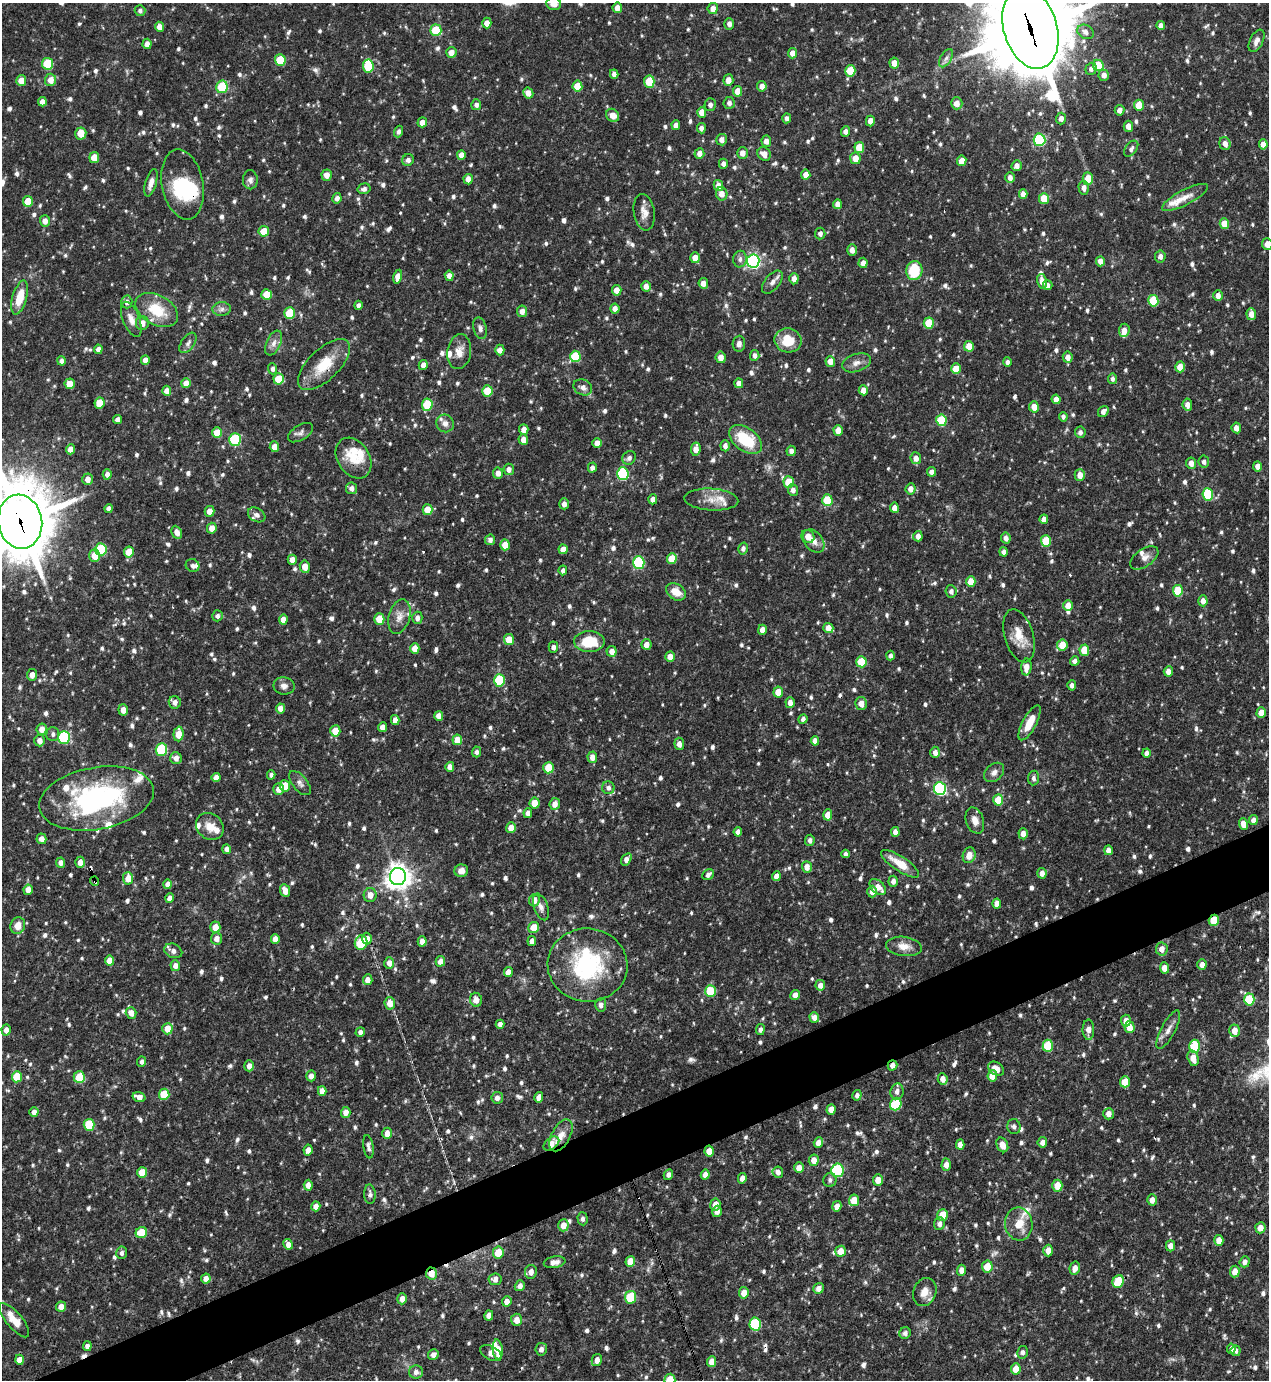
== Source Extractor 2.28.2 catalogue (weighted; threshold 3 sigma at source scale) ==
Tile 7 of 4 x 4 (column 3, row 2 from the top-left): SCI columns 2685-3951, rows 2755-4132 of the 5496 x 5509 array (HDU 1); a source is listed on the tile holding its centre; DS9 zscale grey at full resolution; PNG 1271 x 1382 px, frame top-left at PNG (2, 3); each listed source drawn as its Kron ellipse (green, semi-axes under 4 px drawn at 4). Shown black and unused: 4% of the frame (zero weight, under 3 of 4 exposures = <1% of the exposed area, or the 3 px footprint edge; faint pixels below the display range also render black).
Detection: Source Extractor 2.28.2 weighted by HDU 2 'WHT'; one run over the whole footprint, this tile lists its part. Background 0.0746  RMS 0.0037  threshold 0.0164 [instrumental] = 3 sigma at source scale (4.5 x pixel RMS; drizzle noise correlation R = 1.50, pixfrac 1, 0.05/0.05 arcsec/px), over >= 5 px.
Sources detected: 1076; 1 too faint to see at this stretch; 1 inside a brighter object's white glare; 11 cosmic-ray / hot-pixel residue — neither listed nor drawn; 22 inside a brighter listed object's ellipse — not listed separately; of the other 1041, all 500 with FLUX_AUTO >= 1.21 (the completeness limit of this list) listed and drawn (541 fainter detections not listed), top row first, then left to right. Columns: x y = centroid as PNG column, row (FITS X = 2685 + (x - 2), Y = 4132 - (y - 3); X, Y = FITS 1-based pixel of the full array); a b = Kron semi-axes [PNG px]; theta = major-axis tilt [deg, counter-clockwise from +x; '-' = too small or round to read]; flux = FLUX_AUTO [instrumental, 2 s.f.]
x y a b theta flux
554 4 7 6 - 2.3
617 8 5 4 - 2.5
713 8 5 5 - 2.5
140 11 6 5 - 1.2
487 23 5 4 - 2.8
729 24 5 5 - 1.7
1161 25 4 4 - 2.1
159 27 5 4 - 2.3
1030 28 41 26 -73 4400
436 30 6 5 - 14
1085 32 9 6 -30 1.8
1256 41 12 6 64 2
147 44 5 4 - 2.3
451 52 5 5 - 2.7
792 53 5 4 - 2.4
946 58 10 5 60 1.3
280 60 5 5 - 12
894 63 5 5 - 3.2
47 64 6 5 - 16
1098 65 6 5 - 10
368 66 6 5 - 15
1091 69 6 5 - 1.4
850 71 6 5 - 10
614 74 4 4 - 1.6
1104 75 6 5 - 2.2
21 80 5 5 - 3.6
50 80 6 5 - 3.6
728 80 6 5 - 3.1
649 82 6 5 - 11
577 86 5 5 - 6.3
762 86 5 4 - 2.3
222 87 6 5 - 17
738 91 5 4 - 4.4
528 93 5 5 - 2.9
42 102 5 4 - 1.9
729 103 6 6 - 1.4
957 103 6 6 - 3
476 105 5 5 - 1.4
710 105 6 5 - 1.4
1139 105 5 5 - 6.2
1120 110 5 5 - 2.1
702 112 5 4 - 4.1
613 115 7 6 - 3.4
787 118 5 4 - 1.4
1061 118 6 5 - 1.9
870 121 5 4 - 2.6
422 122 5 4 - 2.8
676 125 5 4 - 2.5
1128 126 5 5 - 2.7
701 128 5 4 - 1.6
398 131 6 4 70 1.3
845 131 5 4 - 1.8
81 133 6 5 - 5.5
722 140 6 5 - 2.2
1039 140 6 6 - 36
766 141 5 4 - 2.2
1225 144 6 5 - 2.4
1263 144 5 4 - 2.6
859 147 5 5 - 8
1131 149 9 5 53 1.3
699 153 5 5 - 2.5
742 153 6 5 - 2.5
764 154 7 6 - 2.9
461 155 5 4 - 2.6
94 157 5 5 - 5.7
855 158 6 5 - 4.4
408 160 6 5 - 1.6
962 161 5 4 - 3.3
723 164 5 4 - 1.5
1017 166 5 5 - 2.1
327 175 5 5 - 2.7
806 175 5 4 - 3
1010 177 5 4 - 1.9
468 179 5 4 - 2.7
1088 179 6 5 - 5.2
250 180 9 7 -90 1.6
151 183 14 5 74 2.7
183 185 35 20 -79 23
718 185 5 4 - 2.4
1084 188 7 5 -87 1.8
364 189 6 5 - 1.3
722 194 7 5 -79 2.9
1023 194 5 4 - 2.4
1185 197 26 7 27 4.4
337 198 5 4 - 1.6
1044 199 5 5 - 7.5
28 201 5 5 - 6.9
837 204 5 4 - 2.3
644 212 18 10 -81 3.4
45 221 5 5 - 2.5
1224 224 5 4 - 5.9
264 231 5 5 - 6.3
820 234 6 5 - 1.4
1267 244 6 5 - 2.8
852 250 5 4 - 2.4
1160 256 6 5 - 1.9
695 258 5 5 - 3.7
740 259 8 7 - 1.5
753 261 7 6 - 93
1100 261 5 4 - 2.7
863 263 5 4 - 2.5
914 270 9 8 - 14
449 276 5 4 - 2.2
398 277 7 4 77 4.6
794 279 5 4 - 2.5
1042 281 7 4 -79 2.9
772 282 13 7 50 2
703 283 5 4 - 2.5
1048 285 5 4 - 1.7
646 286 5 4 - 2.3
617 290 5 4 - 3.5
266 294 5 5 - 6.8
1218 296 5 4 - 2.4
20 297 17 7 74 7.8
1153 301 6 5 - 15
127 302 6 5 - 1.7
358 305 4 4 - 1.4
222 309 9 7 2 1.4
615 309 5 4 - 2.3
157 310 23 15 -29 12
522 311 6 5 - 2.2
290 313 6 5 - 16
1251 314 6 5 - 3
131 319 18 8 -68 3.2
142 323 7 6 - 3.1
929 323 6 5 - 11
480 328 11 6 -76 1.4
1124 330 7 5 84 2.8
788 340 13 12 - 9.1
188 343 12 6 54 1.5
274 343 13 7 65 2.2
739 344 8 6 85 1.7
969 346 5 5 - 5.1
98 349 5 4 - 1.9
500 350 5 4 - 2.6
459 352 17 12 82 4.1
755 355 5 4 - 1.5
575 356 6 5 - 15
721 357 6 5 - 3.2
1068 357 5 5 - 2.5
145 360 5 4 - 2.7
62 361 5 4 - 1.3
830 361 5 5 - 3.1
1007 362 4 4 - 1.4
856 363 15 9 18 2.6
324 365 33 15 44 12
423 365 5 4 - 2
1180 367 5 4 - 5.4
273 369 5 4 - 1.4
956 369 5 4 - 6.2
279 379 5 5 - 8.8
1112 379 5 4 - 1.2
186 383 5 5 - 3
739 383 5 4 - 1.8
70 384 5 5 - 5.9
583 387 10 7 -27 2
863 390 5 4 - 2.9
167 391 5 4 - 2.9
487 391 5 5 - 9.1
1056 399 5 4 - 2.6
99 403 5 5 - 5.5
427 405 6 5 - 17
1187 405 6 4 -83 2.1
1034 407 5 5 - 3.7
1103 411 6 5 - 1.6
1063 417 5 4 - 1.2
118 420 4 4 - 2.3
941 420 6 5 - 18
445 423 9 8 - 1.9
1236 428 5 4 - 2.7
524 430 5 4 - 2.6
838 430 5 4 - 3.8
1080 432 5 5 - 1.5
217 433 5 5 - 6.3
300 433 14 7 32 1.5
235 440 6 5 - 26
523 440 5 5 - 2.6
746 440 19 11 -37 15
597 443 5 5 - 2.9
725 446 5 4 - 1.7
274 447 5 5 - 3.1
70 449 5 4 - 3
696 449 7 5 81 2.9
791 451 5 4 - 1.4
354 458 22 16 -57 7.5
629 458 7 6 - 1.5
916 458 6 5 - 2.6
1204 462 6 5 - 1.3
1191 463 6 5 - 2.7
1258 466 5 4 - 2.9
592 468 5 4 - 1.3
509 469 5 5 - 2
932 472 5 4 - 2
498 473 5 5 - 2.5
107 474 5 4 - 1.8
623 474 6 5 - 36
1080 475 6 5 - 3.4
87 479 6 5 - 2.9
789 482 6 5 - 8.4
352 488 6 5 - 1.8
911 489 5 5 - 2.5
793 490 6 5 - 1.9
1208 494 6 5 - 20
653 499 5 4 - 2.1
711 500 27 11 -3 5.4
827 500 6 5 - 13
564 504 5 4 - 1.8
894 508 5 4 - 2.6
109 509 4 4 - 1.6
427 510 5 5 - 6
209 511 5 4 - 3.1
257 515 9 6 -32 1.3
1044 519 5 4 - 2.5
20 522 27 22 -80 2300
212 528 5 5 - 3
177 532 7 5 -64 2.4
808 536 7 6 - 3.6
918 536 5 4 - 2.2
1006 538 5 4 - 2
490 540 5 5 - 1.4
813 541 13 9 -51 2.9
1046 541 6 5 - 12
505 545 5 5 - 5.7
743 548 6 5 - 1.4
101 549 6 5 - 21
563 549 5 4 - 2.7
129 552 6 5 - 6.4
1004 552 4 4 - 1.7
95 556 6 5 - 5.6
1144 558 16 8 35 2.5
672 559 5 5 - 6.1
292 560 5 4 - 2.8
639 562 6 5 - 28
193 565 7 6 - 1.2
305 567 6 5 - 3.8
563 570 5 4 - 1.4
971 582 5 4 - 6
951 591 6 5 - 1.5
1178 591 6 5 - 12
676 592 11 8 -34 5
1203 601 5 4 - 2.5
1068 606 5 4 - 5.1
217 616 5 5 - 1.4
399 617 18 10 75 3.7
417 618 6 5 - 1.7
283 619 5 4 - 2.7
379 619 5 5 - 7.1
828 628 5 5 - 4.2
762 630 5 4 - 2.6
1019 636 27 14 -74 7.1
509 640 5 5 - 4.8
589 642 15 10 0 13
646 644 5 5 - 2.8
1062 645 5 5 - 6.8
553 647 5 4 - 1.6
415 648 5 4 - 4.2
1084 650 5 5 - 8.1
612 651 5 5 - 2.7
890 656 5 4 - 1.2
670 657 5 4 - 3.2
1075 661 5 4 - 1.5
861 662 5 5 - 11
1026 667 8 5 87 3.3
1168 671 5 4 - 2.6
32 675 6 5 - 2.6
499 680 6 5 - 20
1072 685 5 4 - 1.6
284 686 10 8 -10 1.8
778 692 5 5 - 5.1
175 702 6 6 - 2.1
790 703 5 4 - 2.2
861 703 6 5 - 3.2
280 708 5 4 - 2.5
123 710 5 5 - 2.8
1261 713 5 4 - 4
439 716 5 4 - 2.5
803 719 5 4 - 1.5
395 720 5 4 - 2.3
1030 723 19 7 62 6.4
383 727 5 4 - 2.6
42 729 5 5 - 2.8
335 731 5 5 - 5.9
53 734 7 6 - 1.2
179 734 7 5 87 6.2
64 737 6 6 - 36
40 740 6 5 - 2.4
457 740 5 5 - 4.4
815 741 5 4 - 2.7
679 744 6 5 - 2.3
161 749 6 5 - 26
477 752 5 4 - 1.2
935 752 5 5 - 2.4
1147 753 4 4 - 1.8
592 757 5 5 - 2.9
176 758 6 5 - 2.3
450 767 5 4 - 2.2
548 768 5 5 - 8.8
994 772 11 8 42 1.9
271 775 4 4 - 1.2
216 777 4 4 - 2.3
1034 778 7 5 83 1.3
300 783 14 7 -51 1.8
285 786 6 5 - 7.3
608 788 6 6 - 1.4
279 789 6 5 - 2.8
940 789 6 6 - 55
97 798 58 31 10 67
998 800 5 5 - 8.2
535 803 5 5 - 4.4
555 804 6 5 - 2.8
528 813 5 4 - 2.3
828 815 5 4 - 4.6
975 820 13 8 -71 2.9
1253 820 5 4 - 2.3
1244 824 6 4 -72 4.1
210 826 15 12 -39 4.5
511 828 5 5 - 3.2
738 832 5 4 - 1.7
895 832 5 4 - 2.3
1023 834 5 4 - 2.4
41 839 5 5 - 2.1
810 840 5 4 - 1.5
227 849 5 4 - 1.5
1108 850 5 4 - 2.2
845 854 4 4 - 1.3
969 855 8 6 72 3.5
626 859 7 4 57 1.7
80 862 5 5 - 3
60 863 5 4 - 1.8
900 864 22 7 -34 7.1
807 867 6 5 - 3.2
461 871 7 6 - 2.3
1042 873 5 4 - 2.6
708 875 6 5 - 1.2
776 876 5 4 - 2.7
398 877 8 8 - 370
128 878 6 5 - 4.9
94 881 4 3 - 8
893 881 5 4 - 1.7
168 884 5 4 - 2.6
878 887 10 6 -43 3.6
28 890 5 4 - 2.9
285 891 6 5 - 3.8
872 892 6 4 89 2.6
370 895 7 6 - 3.1
170 898 4 4 - 2.3
534 900 6 5 - 2.9
997 904 5 4 - 3.3
541 907 14 7 -71 1.7
1214 920 6 5 - 8.6
18 926 8 7 - 3.5
215 927 5 5 - 4.4
533 927 5 5 - 6
216 939 6 5 - 2.7
275 939 5 4 - 2.9
367 939 6 5 - 2.7
422 941 5 4 - 2.5
532 941 5 4 - 1.8
361 943 7 6 - 18
904 946 18 9 -7 3.8
1162 949 6 6 - 2.7
173 951 9 7 -22 2
109 961 5 4 - 4.2
440 961 5 4 - 2.6
389 963 5 5 - 2.5
587 965 40 36 -5 40
1202 965 5 4 - 2.4
175 966 5 5 - 2.2
1165 968 5 4 - 3.2
508 972 5 4 - 2.8
368 980 5 5 - 2.5
820 985 5 5 - 2.4
710 991 6 5 - 12
795 995 5 4 - 2.8
1249 999 6 5 - 16
476 1000 7 6 - 2.7
390 1003 6 5 - 4.2
601 1005 7 5 85 1.4
131 1013 6 5 - 2.9
814 1017 5 5 - 2.4
1126 1021 6 5 - 3
500 1024 4 4 - 1.6
1130 1027 6 5 - 4.2
167 1029 6 5 - 5.1
6 1030 5 4 - 2.5
760 1030 5 4 - 1.3
1088 1030 10 6 -88 3.1
1168 1030 21 7 62 2.7
1235 1031 6 5 - 4.3
360 1032 5 4 - 1.6
1048 1046 6 5 - 15
1195 1046 6 5 - 16
1193 1058 8 5 -74 3.7
142 1062 5 4 - 1.4
892 1065 5 4 - 1.8
249 1066 5 4 - 2.6
996 1069 8 6 -35 3.6
311 1076 5 5 - 2.6
992 1076 5 4 - 5.7
17 1077 5 5 - 9.5
79 1077 6 5 - 12
943 1079 6 5 - 2.2
1125 1082 5 5 - 6.4
322 1091 5 4 - 2.9
897 1091 8 6 81 1.9
164 1094 5 5 - 11
857 1095 5 4 - 1.4
139 1097 7 4 -17 2.9
539 1097 5 4 - 2.6
497 1098 6 6 - 1.7
896 1104 6 5 - 21
831 1109 5 4 - 3
34 1112 5 4 - 1.9
346 1112 5 5 - 2.9
1109 1114 6 5 - 2.5
89 1125 6 5 - 17
1014 1127 7 6 - 1.3
387 1133 6 4 -90 3.1
561 1135 17 9 61 3.9
1042 1142 5 5 - 2
818 1143 5 4 - 3.2
551 1144 9 5 39 4.2
960 1144 5 4 - 2.2
1002 1145 7 5 -65 2.6
368 1147 12 5 -81 1.4
308 1150 5 4 - 2.1
709 1151 5 4 - 4.2
814 1160 6 5 - 2.7
946 1165 6 4 88 2.6
799 1168 5 4 - 2.9
837 1170 7 6 - 31
778 1172 6 5 - 1.6
142 1173 5 5 - 7.7
668 1174 5 4 - 1.5
705 1175 5 4 - 2.3
742 1178 5 4 - 2
830 1180 7 6 - 1.3
878 1180 6 5 - 3.6
308 1185 5 4 - 2.3
1057 1186 6 5 - 5.9
370 1194 10 5 -86 1.4
854 1200 6 5 - 6.5
1152 1200 5 4 - 2.2
715 1204 6 5 - 2.9
316 1206 5 4 - 2.5
837 1206 5 4 - 2.6
717 1211 5 4 - 2.2
943 1215 6 5 - 7
583 1219 7 5 -86 1.4
939 1224 6 5 - 1.6
1019 1224 16 13 -81 6.6
563 1225 6 5 - 3.3
1260 1228 5 5 - 3.4
141 1233 6 5 - 8.5
1219 1240 5 4 - 3.6
288 1244 5 4 - 2.7
1170 1246 5 4 - 2.4
840 1251 6 5 - 4
1048 1251 6 5 - 3.6
122 1253 6 5 - 1.2
498 1253 6 5 - 7.3
630 1261 5 5 - 5.6
554 1262 11 5 9 2.1
1245 1262 5 5 - 1.7
987 1266 6 5 - 6.5
1075 1268 6 5 - 2.9
961 1270 5 4 - 2.6
1235 1271 6 5 - 3.6
531 1272 7 6 - 2.5
431 1273 6 5 - 4.6
206 1279 5 4 - 2.8
495 1279 6 6 - 1.8
1118 1281 6 5 - 13
520 1286 5 5 - 1.6
819 1288 5 5 - 2.5
925 1292 14 11 68 4.1
744 1293 6 4 82 3.9
631 1297 6 5 - 19
402 1299 5 5 - 2.9
507 1301 5 4 - 2.6
61 1307 5 5 - 2.9
489 1315 5 4 - 3.1
14 1320 21 8 -50 5.8
516 1320 6 5 - 3
755 1324 6 5 - 28
905 1333 6 5 - 1.3
87 1346 5 4 - 1.5
498 1349 10 5 -84 4.9
541 1349 6 5 - 1.8
1231 1349 5 4 - 1.4
1236 1351 5 5 - 1.4
1022 1352 6 5 - 1.4
491 1353 12 6 -28 2.6
433 1355 5 5 - 2
19 1360 5 4 - 3.6
597 1360 6 5 - 2.6
712 1362 5 4 - 3.4
1016 1369 5 5 - 5.3
416 1372 7 6 - 1.7
670 1380 6 5 - 7.5
Overlapping masked pixels (flux is a lower limit): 12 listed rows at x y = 1030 28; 183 185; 324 365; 20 522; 97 798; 94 881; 1214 920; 892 1065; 996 1069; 992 1076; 551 1144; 431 1273
Isophote crosses this tile's border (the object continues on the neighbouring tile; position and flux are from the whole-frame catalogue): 6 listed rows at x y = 554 4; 1030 28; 1267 244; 20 522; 97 798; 670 1380